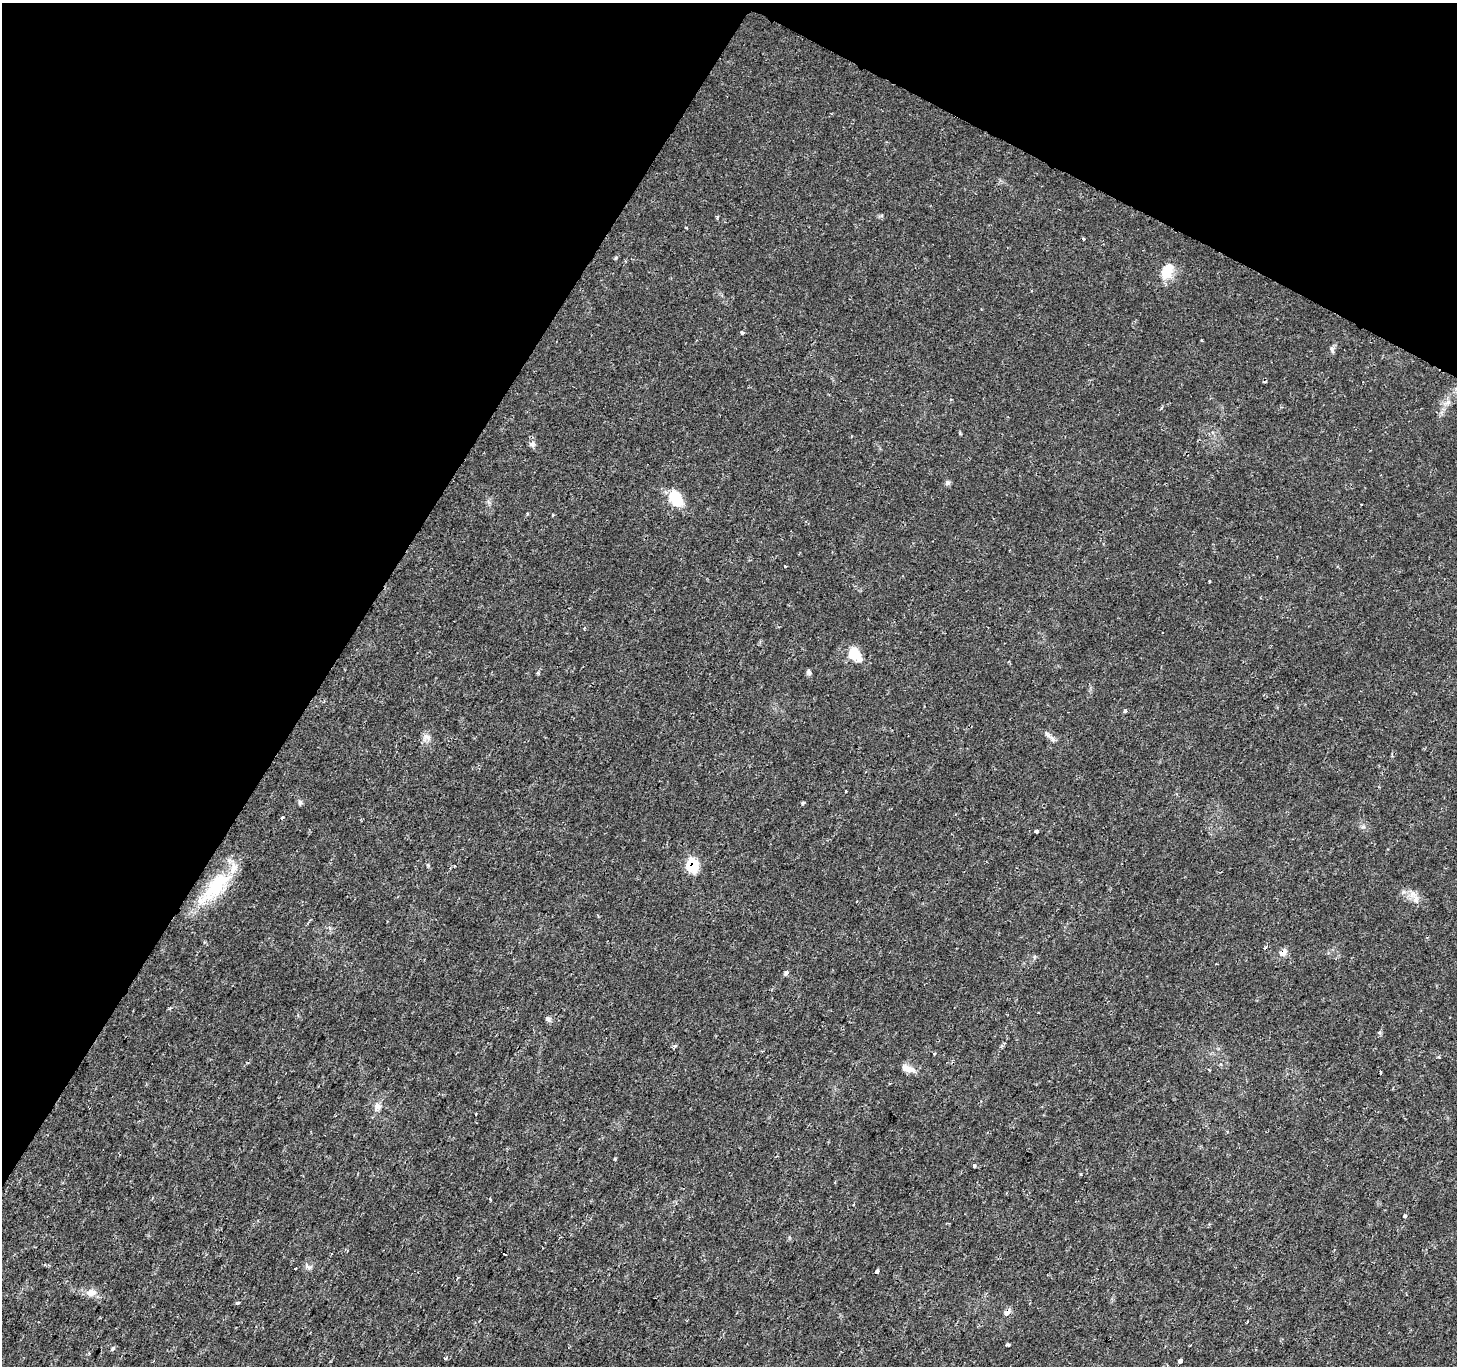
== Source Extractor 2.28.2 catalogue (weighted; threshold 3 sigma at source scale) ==
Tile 2 of 4 x 4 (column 2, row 1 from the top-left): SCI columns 1455-2909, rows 4285-5648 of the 5824 x 5908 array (HDU 1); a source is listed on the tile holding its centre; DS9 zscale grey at full resolution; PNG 1459 x 1368 px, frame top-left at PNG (2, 3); no overlay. Shown black and unused: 29% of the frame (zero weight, under 2 of 3 exposures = <1% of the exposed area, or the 3 px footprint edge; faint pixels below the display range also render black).
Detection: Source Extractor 2.28.2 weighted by HDU 2 'WHT'; one run over the whole footprint, this tile lists its part. Background 0.0109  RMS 0.0027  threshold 0.0119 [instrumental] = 3 sigma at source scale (4.5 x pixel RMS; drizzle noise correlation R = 1.50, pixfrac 1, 0.0396/0.0396 arcsec/px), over >= 5 px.
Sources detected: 63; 8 cosmic-ray / hot-pixel residue — not listed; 1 inside a brighter listed object's ellipse — not listed separately; the other 54 listed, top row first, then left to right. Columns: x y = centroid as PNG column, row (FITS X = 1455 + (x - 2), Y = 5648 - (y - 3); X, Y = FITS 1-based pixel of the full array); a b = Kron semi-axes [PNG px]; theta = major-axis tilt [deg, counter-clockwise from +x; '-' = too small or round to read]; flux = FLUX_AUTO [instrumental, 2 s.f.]
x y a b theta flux
686 227 4 2 - 0.27
626 261 4 3 - 0.28
1167 272 23 13 67 4.6
742 332 4 3 - 1
1202 340 3 2 - 0.24
1332 350 10 4 -72 0.61
532 444 7 7 - 1
947 483 7 6 - 0.62
676 499 18 12 -56 8
1361 504 3 2 - 0.18
553 515 3 3 - 0.26
785 566 3 3 - 0.22
1209 581 3 3 - 0.41
854 654 16 12 -46 5.6
809 672 7 6 - 0.62
1125 711 3 3 - 9.1
427 737 14 6 -39 1.2
1053 739 9 6 -52 0.9
300 802 8 5 -87 0.58
803 802 4 3 - 0.98
282 818 4 3 - 1.2
1036 831 4 4 - 3.1
428 865 6 4 -71 0.35
692 866 8 7 - 13
216 886 51 20 51 15
1416 899 12 8 83 1.7
1283 953 10 7 32 1.6
1217 964 3 2 - 0.28
786 973 7 5 52 0.59
548 1019 7 6 - 0.68
1004 1043 4 4 - 0.42
674 1046 5 5 - 0.44
934 1053 3 3 - 0.33
907 1068 18 8 -19 2.4
1380 1072 4 3 - 0.48
377 1107 10 9 - 1.5
987 1132 4 2 - 0.27
615 1159 4 3 - 0.27
974 1165 4 3 - 0.61
1081 1174 4 3 - 0.27
854 1204 3 2 - 0.22
1405 1216 3 3 - 1.5
331 1254 3 2 - 0.31
308 1266 11 4 -36 0.72
295 1268 3 3 - 1.5
877 1271 4 3 - 9.2
90 1293 15 10 4 2.1
236 1303 5 4 - 0.37
1007 1312 7 5 39 1.6
1008 1344 3 3 - 0.87
112 1349 5 4 - 0.35
89 1353 4 4 - 0.31
445 1358 3 3 - 1.1
1180 1361 4 3 - 4
Overlapping masked pixels (flux is a lower limit): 4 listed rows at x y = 692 866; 216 886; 1283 953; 1007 1312
Unlisted compact peaks at least as high as the median listed source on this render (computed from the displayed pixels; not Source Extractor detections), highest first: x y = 1363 827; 538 673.